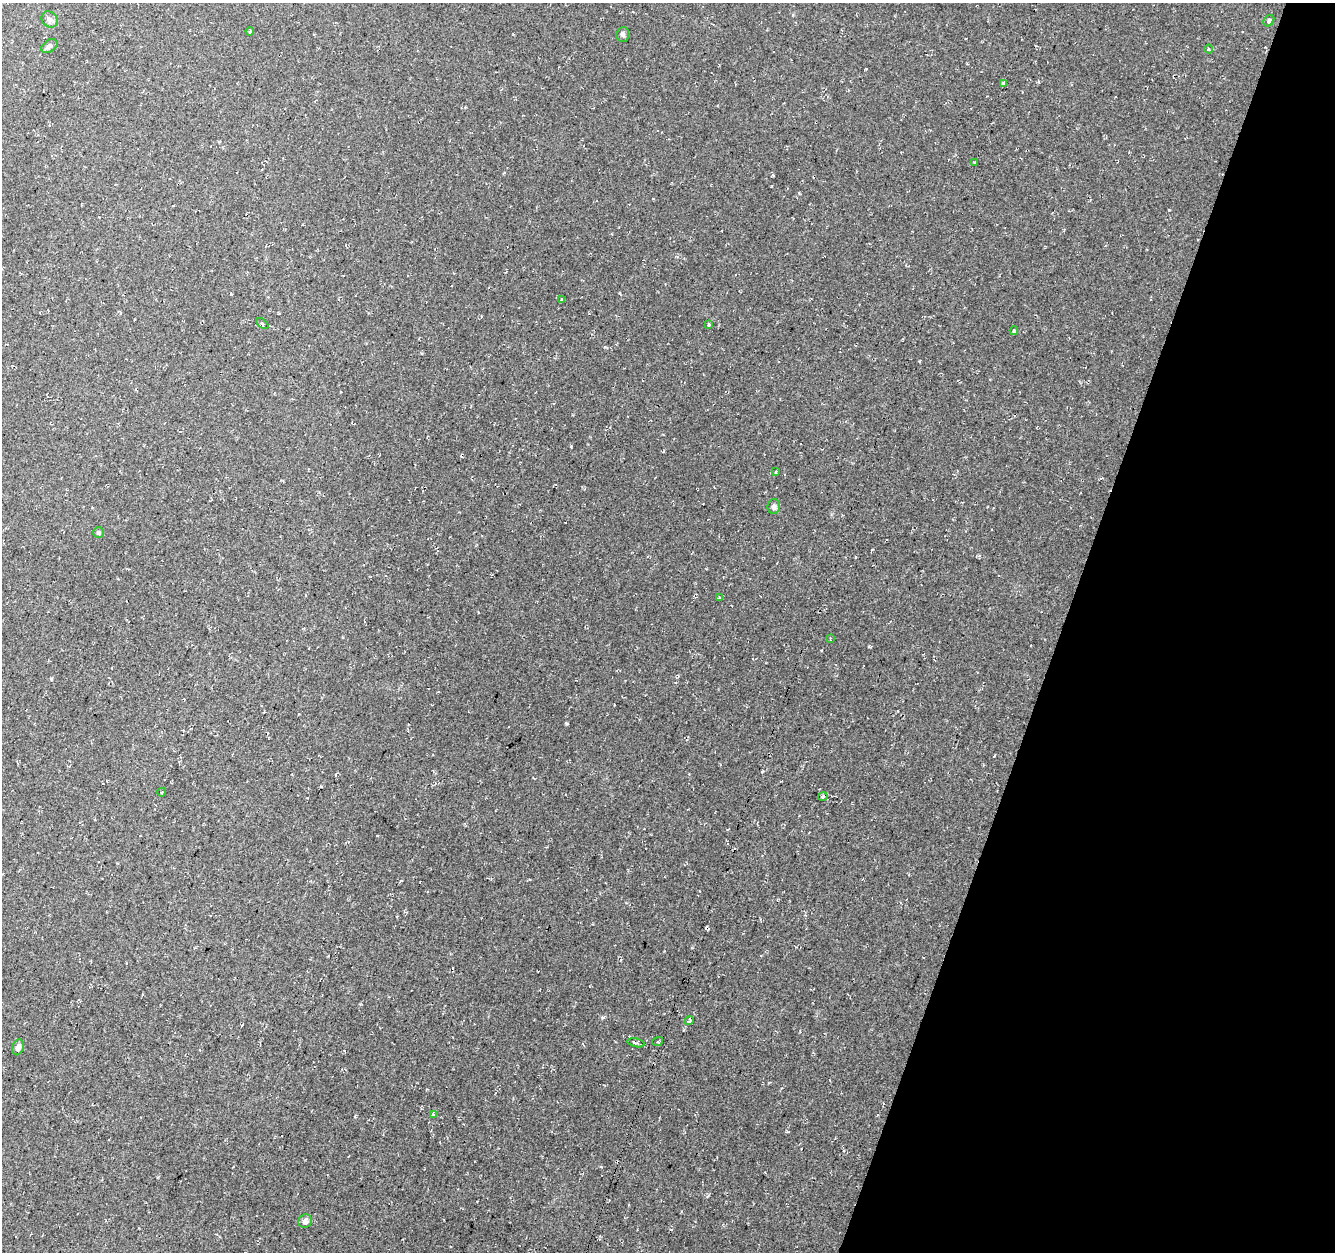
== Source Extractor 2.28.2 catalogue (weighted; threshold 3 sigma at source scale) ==
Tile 8 of 4 x 4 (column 4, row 2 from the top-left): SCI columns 4006-5338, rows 2783-4032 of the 5381 x 5612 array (HDU 1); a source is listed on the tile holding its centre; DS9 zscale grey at full resolution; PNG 1337 x 1254 px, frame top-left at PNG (2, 3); each listed source drawn as its Kron ellipse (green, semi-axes under 4 px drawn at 4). Shown black and unused: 20% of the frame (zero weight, under 2 of 3 exposures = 2% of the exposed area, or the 3 px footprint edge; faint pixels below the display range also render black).
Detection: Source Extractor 2.28.2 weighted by HDU 2 'WHT'; one run over the whole footprint, this tile lists its part. Background 0.0367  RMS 0.011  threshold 0.0474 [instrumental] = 3 sigma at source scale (4.5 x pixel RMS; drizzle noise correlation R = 1.50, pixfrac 1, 0.0396/0.0396 arcsec/px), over >= 5 px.
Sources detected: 27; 2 cosmic-ray / hot-pixel residue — neither listed nor drawn; the other 25 listed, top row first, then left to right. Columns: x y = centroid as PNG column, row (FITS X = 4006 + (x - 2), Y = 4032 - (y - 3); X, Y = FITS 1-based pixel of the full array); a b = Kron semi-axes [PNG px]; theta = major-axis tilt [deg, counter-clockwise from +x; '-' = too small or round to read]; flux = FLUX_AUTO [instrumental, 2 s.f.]
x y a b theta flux
49 19 9 7 -45 3.5
1269 21 6 4 48 2.6
250 31 4 3 - 1.2
623 34 7 6 - 2.5
49 46 9 6 34 3.2
1209 49 4 4 - 1.3
1004 83 4 3 - 8.9
975 162 2 2 - 1.1
562 300 4 3 - 5.5
262 324 7 3 -40 1.9
708 325 3 3 - 1.4
1014 331 4 3 - 1.8
776 471 4 2 - 0.87
774 506 7 6 - 3.7
98 532 5 5 - 1.8
719 598 4 4 - 1
830 638 3 3 - 1.1
162 792 4 3 - 0.8
823 797 5 4 - 2
689 1021 5 4 - 2.6
658 1041 5 3 - 1.2
636 1043 9 4 -12 2.2
18 1047 8 5 71 4.3
433 1115 4 3 - 1.8
305 1221 7 6 - 4.1
Unlisted compact peaks at least as high as the median listed source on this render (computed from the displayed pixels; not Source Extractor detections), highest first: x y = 566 723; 603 1017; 571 446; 869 646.